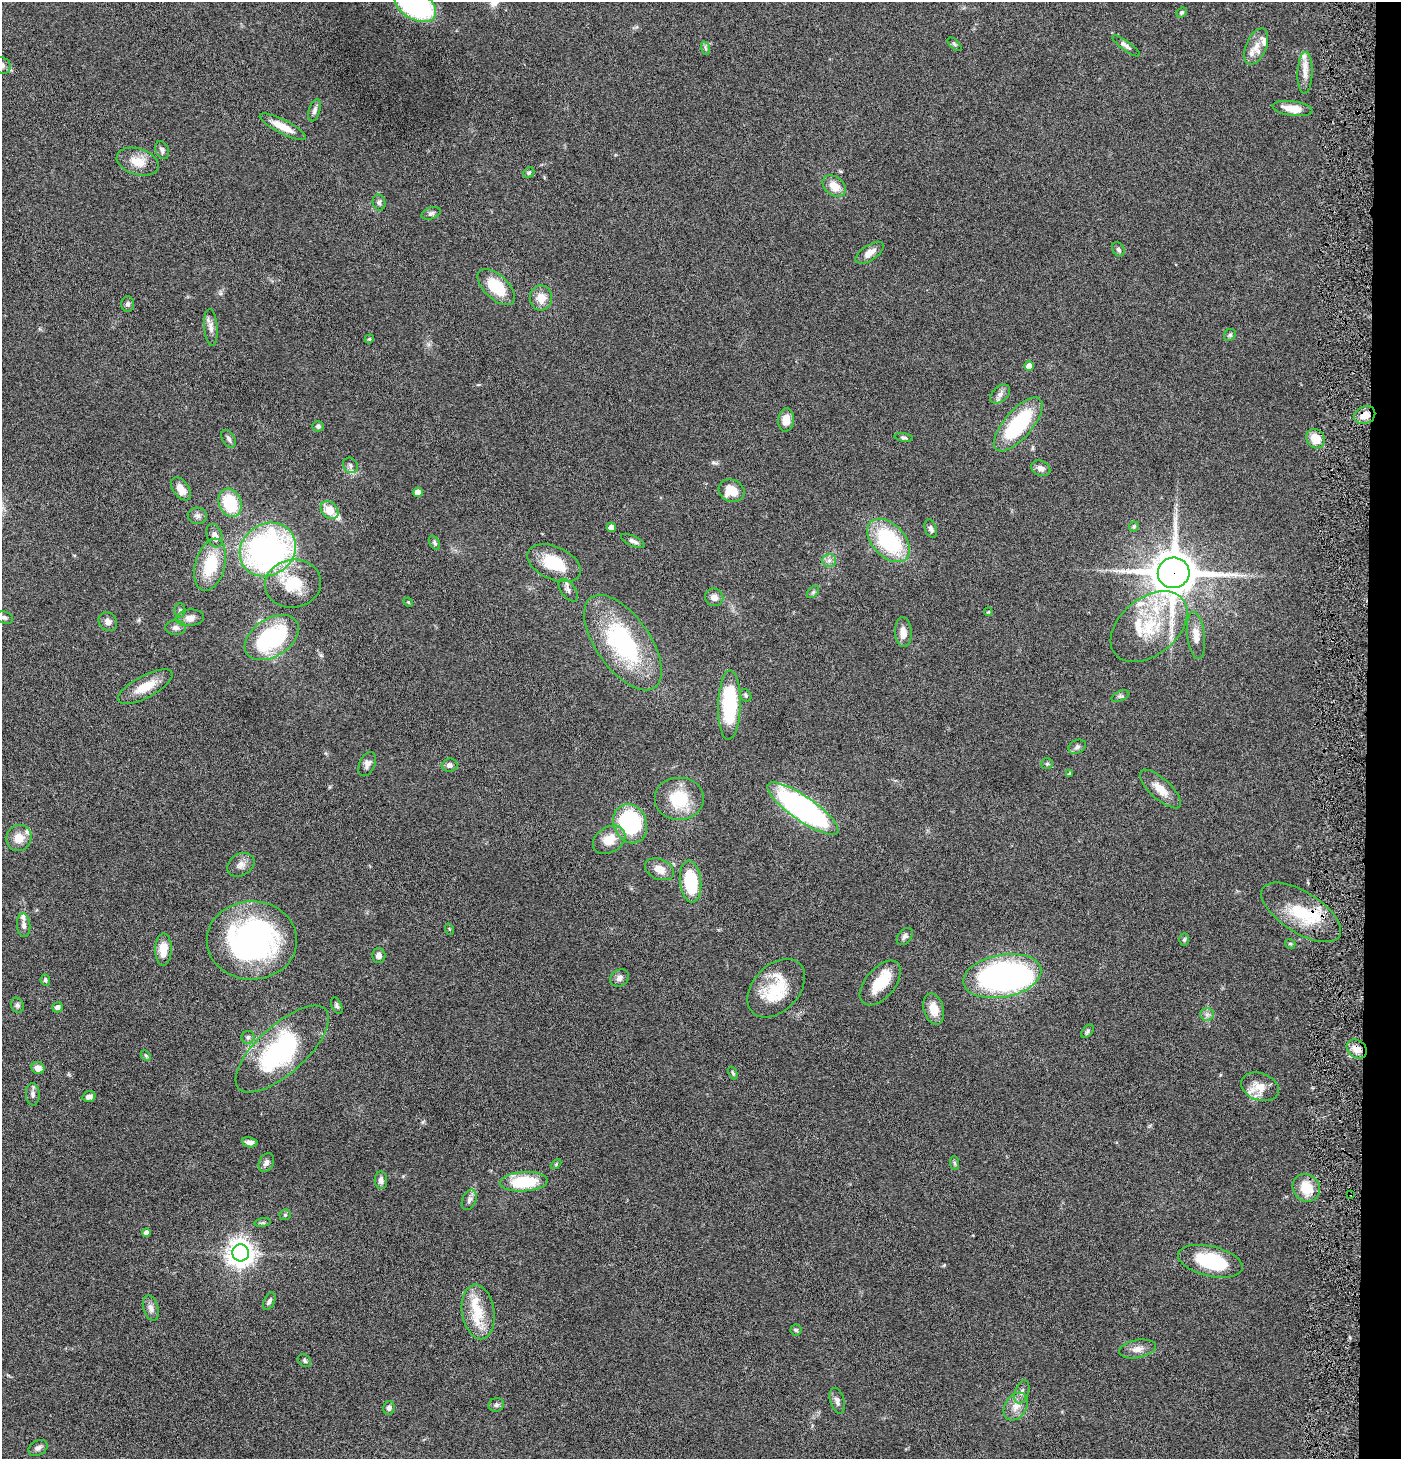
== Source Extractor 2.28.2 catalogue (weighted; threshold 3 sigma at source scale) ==
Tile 6 of 3 x 3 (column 3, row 2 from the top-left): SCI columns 2945-4343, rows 1457-2913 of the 4442 x 4371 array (HDU 1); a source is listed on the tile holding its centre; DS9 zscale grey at full resolution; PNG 1403 x 1461 px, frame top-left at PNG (2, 2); each listed source drawn as its Kron ellipse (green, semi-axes under 4 px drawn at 4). Shown black and unused: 2% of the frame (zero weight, under 4 of 8 exposures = <1% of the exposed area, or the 3 px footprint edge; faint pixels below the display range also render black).
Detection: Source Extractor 2.28.2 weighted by HDU 2 'WHT'; one run over the whole footprint, this tile lists its part. Background 0.0678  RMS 0.0042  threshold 0.0172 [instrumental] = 3 sigma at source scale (4.09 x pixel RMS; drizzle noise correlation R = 1.36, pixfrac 0.8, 0.05/0.05 arcsec/px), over >= 5 px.
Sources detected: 159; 3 inside a brighter object's white glare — neither listed nor drawn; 13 inside a brighter listed object's ellipse — not listed separately; the other 143 listed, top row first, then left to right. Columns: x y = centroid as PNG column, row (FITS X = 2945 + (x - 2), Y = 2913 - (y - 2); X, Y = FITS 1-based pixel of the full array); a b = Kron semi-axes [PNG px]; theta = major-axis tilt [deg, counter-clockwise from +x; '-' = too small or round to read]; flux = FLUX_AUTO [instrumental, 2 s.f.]
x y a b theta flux
415 5 23 14 -32 63
1182 12 5 4 - 0.75
954 44 8 4 -42 0.6
1126 46 17 4 -36 1.3
1256 47 19 10 67 4.4
705 48 7 4 -71 0.65
2 65 9 8 - 1.6
1305 73 21 7 89 3.5
1293 109 20 7 -8 5.4
314 110 12 5 73 1.3
283 127 26 7 -27 6.3
162 150 9 6 -69 1.2
138 162 22 13 -17 6.6
529 173 6 5 - 0.64
834 186 13 9 -39 5.3
379 202 8 6 -80 1.1
431 213 10 5 19 1.1
1118 249 7 5 -58 0.96
870 253 16 7 33 3.3
496 287 23 12 -43 13
541 298 12 11 - 4.9
128 304 7 6 - 0.91
211 327 18 7 -86 2.4
1230 335 6 5 - 0.79
369 339 4 3 - 0.4
1029 366 5 5 - 2.9
1000 394 12 7 42 1.9
1365 415 11 8 23 4.2
786 420 11 8 85 3.7
1018 424 33 14 49 30
318 426 5 5 - 0.96
904 437 9 4 -10 0.75
229 439 10 6 -58 1.1
1316 439 10 8 -55 6.8
350 465 8 7 - 1.3
1041 468 10 7 -24 1.9
181 489 13 7 -54 4.2
731 491 13 11 -22 6.8
418 492 5 4 - 4.2
230 503 14 11 -69 18
330 510 10 7 -46 5.9
197 516 9 8 - 1.4
1134 526 5 4 - 0.64
611 527 4 4 - 3.4
931 529 9 5 -71 1.2
215 536 12 7 -69 2.4
889 540 26 16 -46 35
633 541 13 5 -25 1.5
434 543 8 5 -60 0.79
268 550 29 25 36 120
829 560 7 6 - 1.3
554 563 28 16 -24 16
210 565 27 15 74 16
1174 573 16 15 - 1400
293 584 28 24 7 15
568 590 13 7 -53 1.7
813 592 7 4 45 0.74
714 597 9 8 - 2.3
408 602 5 3 - 0.36
180 610 7 5 88 0.76
988 612 4 3 - 0.31
4 618 9 6 -17 0.98
190 618 14 8 6 2.4
108 622 10 8 -48 1.9
1149 627 44 28 39 25
175 628 10 7 -1 1.4
903 632 15 8 -86 3.4
1196 635 23 9 -83 4.1
272 638 29 19 33 41
623 642 55 27 -55 49
145 687 30 11 28 7.8
746 695 6 5 - 0.71
1120 696 9 5 22 0.88
729 705 35 11 88 30
1077 747 9 6 27 1.3
367 764 13 7 64 1.9
1047 764 6 5 - 0.63
450 765 8 6 6 1.6
1070 773 4 3 - 0.52
1160 789 26 10 -43 5.5
679 799 25 21 0 15
803 809 42 12 -35 120
630 824 20 16 -67 45
19 838 13 12 - 4.5
609 840 17 12 33 6.5
241 865 14 10 30 2.5
659 869 15 10 -23 4.3
690 882 21 10 -84 21
1301 912 45 20 -32 21
24 925 12 6 -86 1.6
449 929 6 3 -71 0.36
905 936 10 6 48 1.3
252 940 45 39 0 97
1184 940 6 5 - 0.67
1290 944 5 4 - 0.59
163 949 16 8 89 5.9
379 955 7 6 - 2.1
1002 976 39 21 11 120
619 978 10 8 34 1.6
45 980 6 4 -82 0.74
880 983 26 15 50 10
776 988 34 23 46 16
17 1005 8 6 -66 0.91
337 1006 9 5 -66 0.87
57 1007 5 5 - 1.5
934 1009 16 10 -74 5.2
1207 1014 7 6 - 1.3
1087 1031 8 5 47 0.75
248 1037 7 6 - 1.1
282 1049 59 24 42 58
1357 1049 11 8 -38 3.8
146 1056 6 4 -46 0.51
38 1068 6 6 - 2.6
733 1073 6 4 -68 0.53
1260 1087 19 13 -20 5.5
33 1094 11 7 -87 1.5
89 1097 7 5 17 1.6
250 1142 8 5 -8 1.6
266 1163 10 7 63 1.6
955 1163 7 4 -87 0.62
556 1164 6 4 44 0.47
381 1180 9 6 -87 1.6
524 1182 24 9 3 19
1306 1188 14 13 - 8.5
1351 1194 3 2 - 0.45
469 1200 10 7 68 1.5
285 1215 6 5 - 0.59
263 1223 8 4 8 0.68
146 1232 4 4 - 1.4
241 1253 8 8 - 410
1210 1261 33 15 -13 24
269 1301 9 5 64 1.1
151 1308 13 7 -74 1.9
478 1312 27 16 -81 10
796 1330 5 5 - 0.63
1138 1349 18 9 11 3.1
305 1360 7 5 -48 0.78
1022 1392 12 6 70 1.7
837 1401 13 7 -74 1.7
496 1405 8 7 - 0.97
1016 1406 15 11 59 3.9
389 1408 7 5 79 1.2
38 1448 10 7 29 1.4
Overlapping masked pixels (flux is a lower limit): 6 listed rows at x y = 1365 415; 1316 439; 1174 573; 1301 912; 1357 1049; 1351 1194
Isophote crosses this tile's border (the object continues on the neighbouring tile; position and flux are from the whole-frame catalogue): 2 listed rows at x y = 415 5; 2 65